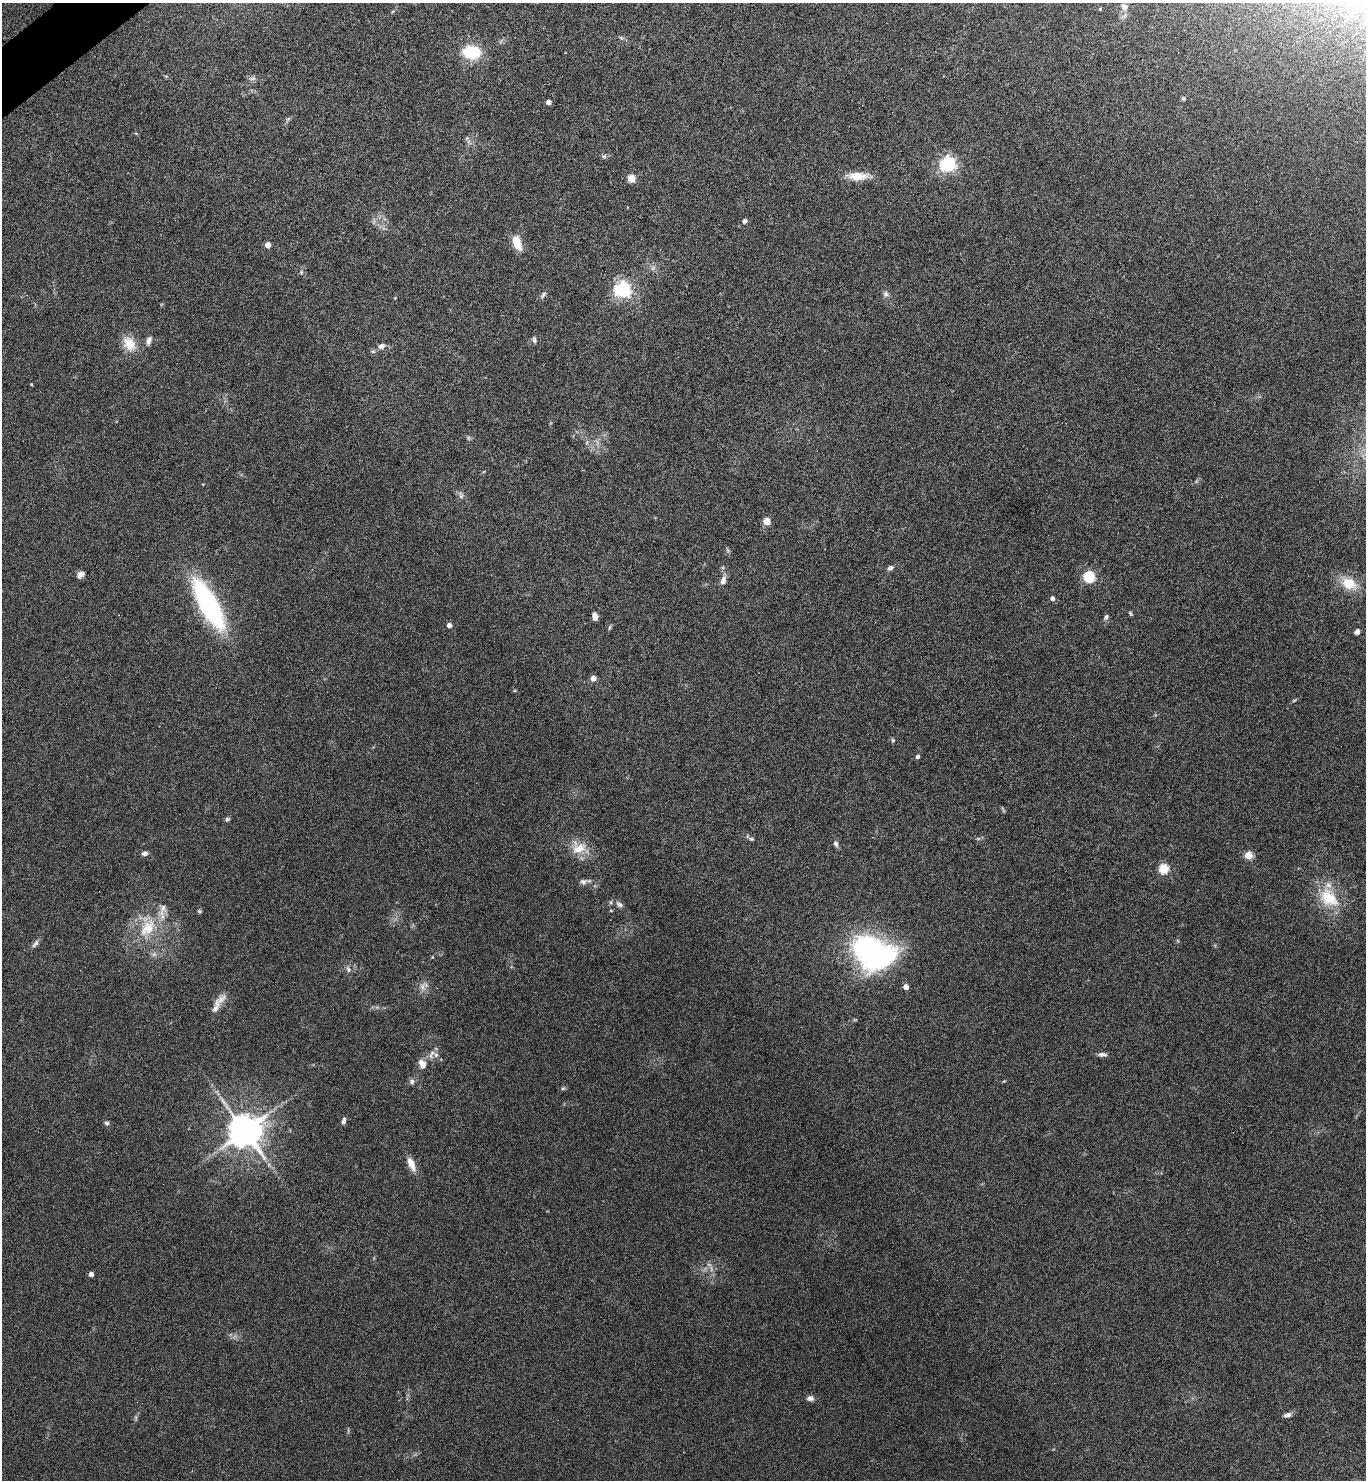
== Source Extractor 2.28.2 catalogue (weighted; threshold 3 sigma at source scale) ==
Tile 11 of 4 x 4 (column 3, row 3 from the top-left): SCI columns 2884-4247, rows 1481-2958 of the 5909 x 5913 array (HDU 1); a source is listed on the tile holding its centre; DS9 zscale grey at full resolution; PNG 1368 x 1482 px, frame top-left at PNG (2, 3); no overlay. Shown black and unused: <1% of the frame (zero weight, under 4 of 8 exposures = <1% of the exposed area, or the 3 px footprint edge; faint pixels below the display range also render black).
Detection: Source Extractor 2.28.2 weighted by HDU 2 'WHT'; one run over the whole footprint, this tile lists its part. Background 0.0775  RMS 0.0047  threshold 0.019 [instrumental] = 3 sigma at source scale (4.09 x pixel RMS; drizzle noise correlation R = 1.36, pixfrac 0.8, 0.05/0.05 arcsec/px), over >= 5 px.
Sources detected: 78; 1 too faint to see at this stretch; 1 long thin detection or spike segment (spike, bleed or trail) — not listed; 4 inside a brighter listed object's ellipse — not listed separately; the other 72 listed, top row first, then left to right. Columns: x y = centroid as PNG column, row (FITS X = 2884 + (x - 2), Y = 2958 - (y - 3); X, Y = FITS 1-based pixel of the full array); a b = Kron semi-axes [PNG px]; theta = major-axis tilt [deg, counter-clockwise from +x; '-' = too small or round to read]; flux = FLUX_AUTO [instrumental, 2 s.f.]
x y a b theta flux
1124 6 11 8 -50 2.2
1100 9 4 4 - 0.4
471 52 19 14 -8 17
252 78 9 4 8 1.1
1184 98 5 5 - 0.64
548 102 4 4 - 2.1
467 138 6 5 - 0.78
604 156 6 5 - 0.82
948 164 6 6 - 130
857 176 27 10 0 6.7
631 178 5 5 - 12
744 221 4 4 - 1.5
517 243 17 9 -72 7.2
268 245 4 4 - 4.4
301 272 5 5 - 0.67
623 290 6 6 - 150
886 294 8 7 - 1.3
543 295 10 5 49 1.2
395 298 3 3 - 0.3
534 340 7 5 -77 1.1
149 341 12 6 70 1.9
129 344 20 13 -54 7.5
381 346 10 7 24 1.9
31 384 3 3 - 0.4
461 495 10 6 -76 1.3
767 521 5 5 - 8.7
890 568 7 5 26 1.4
81 575 9 6 42 1.8
1089 577 6 5 - 46
723 580 12 7 76 2.5
1349 584 17 12 -24 10
1052 598 4 4 - 1.5
208 604 43 14 -61 85
1130 613 6 4 -51 0.59
595 616 6 5 - 2.6
1106 617 7 5 56 1
449 625 5 5 - 1.9
1357 632 6 5 - 1.3
593 678 4 4 - 3.6
1294 700 6 4 20 0.51
893 740 5 5 - 0.61
918 756 4 4 - 1.1
227 819 6 5 - 0.71
751 839 6 4 -2 0.7
836 844 8 6 -63 1.3
579 848 22 16 2 8.1
145 853 7 5 7 1.3
1248 855 5 5 - 12
1164 869 5 5 - 26
583 882 10 8 16 1.6
1329 898 32 21 -43 16
619 904 11 6 -33 1.6
611 910 5 3 - 0.35
199 911 5 5 - 0.6
148 928 29 18 54 16
35 944 14 5 51 1.4
872 952 45 32 -25 93
348 969 10 5 -72 1.2
906 987 4 4 - 3.7
216 1007 24 9 69 4.4
431 1054 14 5 66 1.9
1102 1054 12 5 -2 1.5
422 1064 11 8 -65 3.2
412 1081 7 7 - 1.3
563 1088 6 4 19 0.61
344 1120 9 5 75 1.3
107 1123 6 4 -2 0.81
245 1131 10 9 - 1100
411 1164 19 8 -67 4.2
91 1274 4 4 - 2.2
810 1398 9 6 2 1.7
1288 1415 9 5 11 1.8